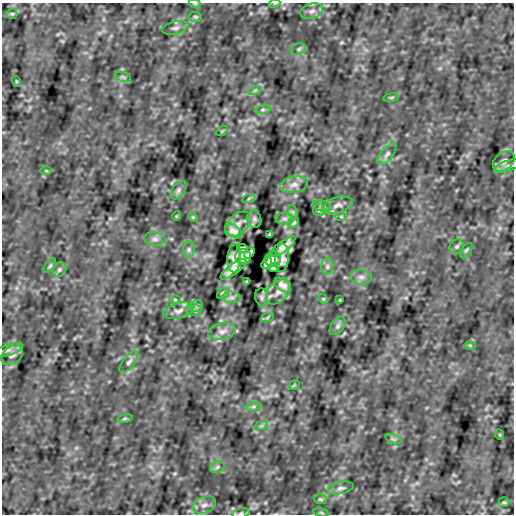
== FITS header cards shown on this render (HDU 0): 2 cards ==
NAXIS1  =                  512
NAXIS2  =                  512

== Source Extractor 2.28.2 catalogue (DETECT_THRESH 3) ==
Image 512 x 512 px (HDU 0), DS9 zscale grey, 1 PNG px = 1 image px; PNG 516 x 516 px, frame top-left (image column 1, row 512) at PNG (2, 3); each listed source drawn as its Kron ellipse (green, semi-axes under 4 px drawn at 4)
Background 2.07e-05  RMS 7.5e-04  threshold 0.00225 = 3 sigma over >= 5 px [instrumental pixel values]
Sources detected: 83; all 83 listed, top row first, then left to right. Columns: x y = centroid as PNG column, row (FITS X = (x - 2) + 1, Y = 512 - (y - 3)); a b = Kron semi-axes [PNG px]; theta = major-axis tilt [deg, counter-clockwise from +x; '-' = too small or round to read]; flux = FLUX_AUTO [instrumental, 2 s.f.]
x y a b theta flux
275 3 5 3 - 0.048
195 4 6 3 -18 0.055
312 11 12 7 18 0.28
12 14 5 5 - 0.061
195 17 6 5 - 0.089
175 28 13 6 14 0.2
299 49 7 5 23 0.12
123 77 8 4 -19 0.1
16 81 5 3 - 0.041
255 90 7 4 19 0.092
391 97 8 4 9 0.068
263 110 8 4 8 0.098
222 131 6 4 34 0.048
387 154 13 6 51 0.21
504 161 12 8 40 0.28
509 166 15 5 19 0.19
46 171 6 4 -1 0.058
294 185 14 8 11 0.34
178 190 10 6 54 0.15
249 198 7 4 20 0.065
337 205 15 8 15 0.34
322 206 9 5 -19 0.13
319 210 6 6 - 0.09
293 212 7 4 -71 0.09
176 216 5 3 - 0.04
193 217 5 4 - 0.055
341 217 6 4 -1 0.065
254 219 9 7 -81 0.13
285 219 9 5 -6 0.17
293 223 6 4 44 0.093
238 224 15 9 44 0.39
233 231 9 6 -36 0.28
269 235 4 2 - 0.06
155 239 11 6 -7 0.21
457 246 7 6 - 0.13
282 247 15 5 37 0.31
242 248 5 4 - 0.097
189 249 8 6 89 0.14
466 250 8 5 52 0.092
249 253 6 3 48 0.12
243 257 8 7 - 0.34
234 258 14 6 87 0.31
282 258 14 6 86 0.3
273 259 8 7 - 0.33
267 263 6 3 49 0.13
50 266 8 5 52 0.092
327 267 8 6 89 0.14
274 268 5 4 - 0.097
234 269 15 5 37 0.31
59 270 7 6 - 0.13
361 277 10 7 -8 0.23
247 281 4 2 - 0.06
283 285 9 6 -36 0.28
278 292 15 9 44 0.39
223 293 6 5 - 0.093
231 297 9 5 -6 0.17
262 297 8 6 -81 0.12
175 299 6 4 -1 0.064
323 299 5 4 - 0.056
340 300 3 2 - 0.037
197 306 6 6 - 0.092
194 310 8 6 -15 0.13
179 311 15 7 15 0.32
267 318 7 4 20 0.065
338 326 10 6 54 0.16
222 331 14 8 11 0.34
470 345 6 4 -1 0.058
7 350 16 5 16 0.2
12 355 12 8 40 0.28
129 362 13 6 51 0.21
294 385 6 4 34 0.048
253 406 8 4 8 0.098
125 419 8 4 9 0.068
261 426 7 4 19 0.092
500 435 5 3 - 0.04
393 439 8 4 -19 0.1
217 467 7 5 23 0.12
341 488 13 6 12 0.19
321 499 6 5 - 0.088
504 502 5 5 - 0.061
204 505 12 8 23 0.31
241 513 9 5 14 0.12
321 513 8 4 -9 0.075
At the frame edge (FLAGS 8, measured only in part): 3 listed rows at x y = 275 3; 195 4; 241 513